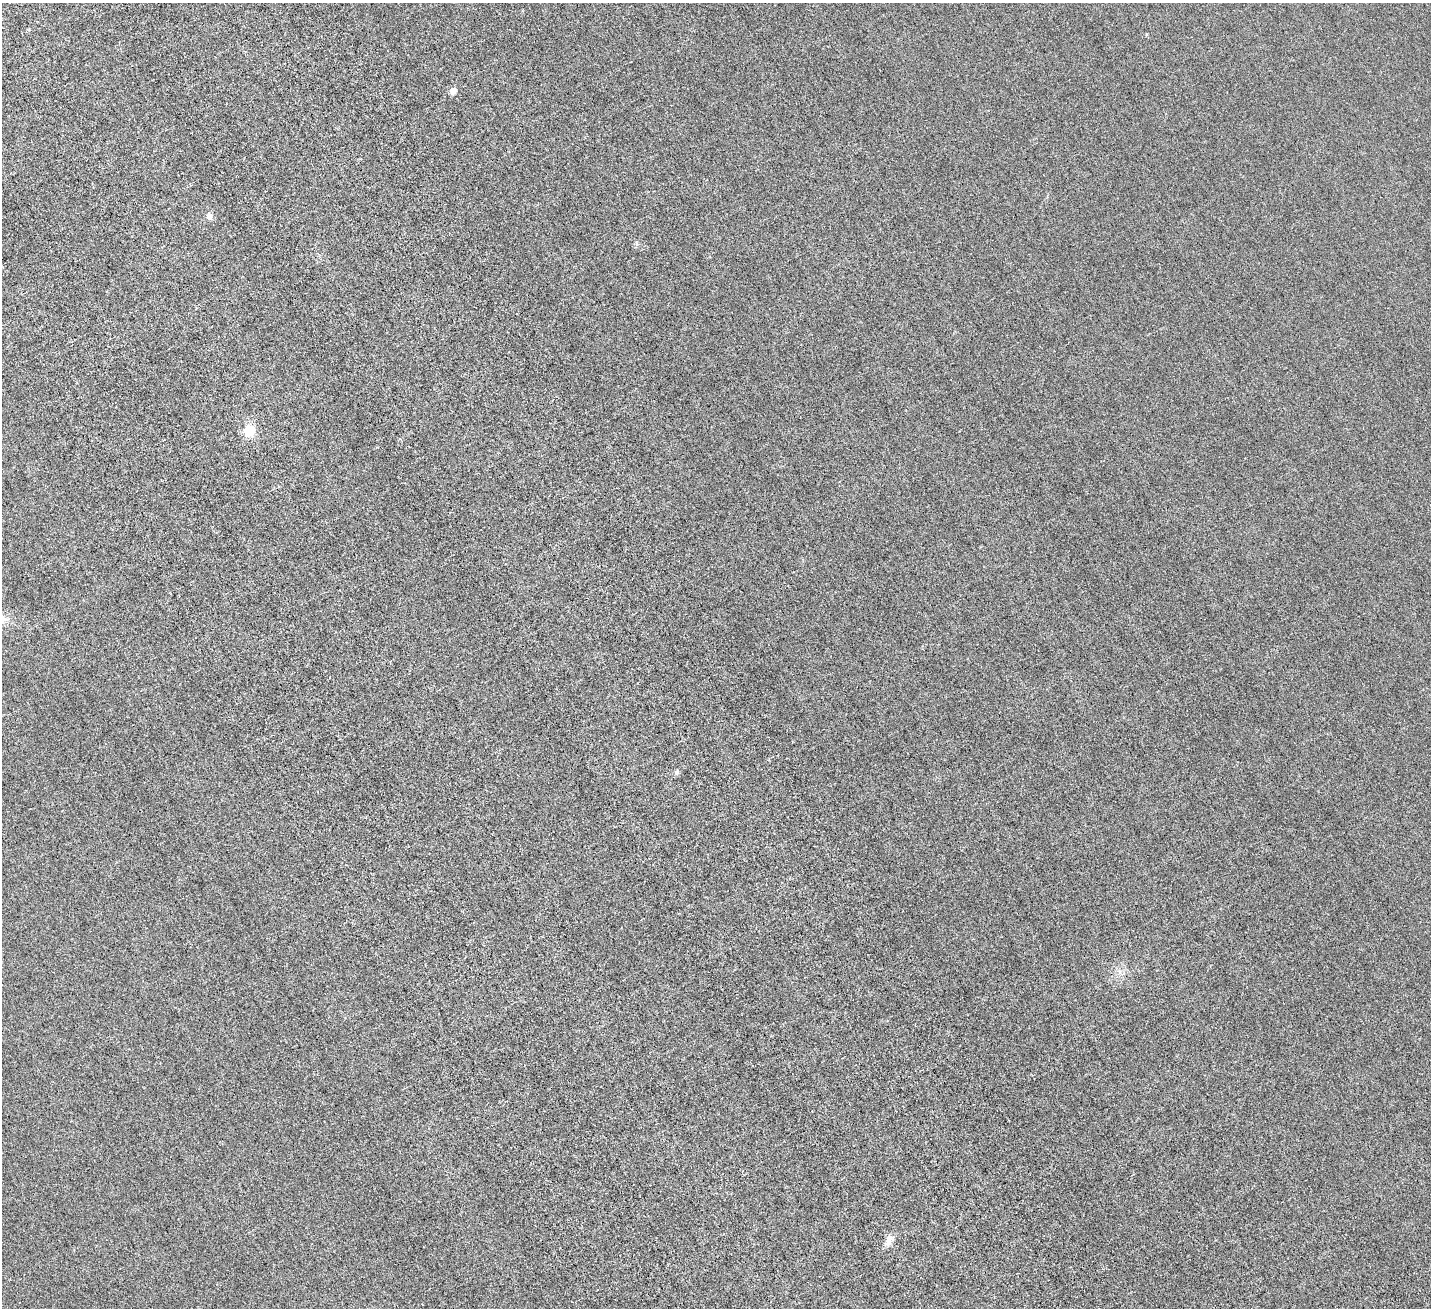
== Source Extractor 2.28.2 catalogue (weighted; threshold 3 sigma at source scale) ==
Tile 11 of 4 x 4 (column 3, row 3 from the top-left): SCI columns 3164-4592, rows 1786-3091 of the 6329 x 6320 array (HDU 1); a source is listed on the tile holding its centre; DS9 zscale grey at full resolution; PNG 1433 x 1310 px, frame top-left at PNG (2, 3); no overlay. Nothing masked; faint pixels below the display range render black.
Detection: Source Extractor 2.28.2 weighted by HDU 2 'WHT'; one run over the whole footprint, this tile lists its part. Background 0.00255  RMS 0.002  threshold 0.00836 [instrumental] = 3 sigma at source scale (4.09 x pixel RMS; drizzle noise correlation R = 1.36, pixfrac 0.8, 0.05/0.05 arcsec/px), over >= 5 px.
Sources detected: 6; all 6 listed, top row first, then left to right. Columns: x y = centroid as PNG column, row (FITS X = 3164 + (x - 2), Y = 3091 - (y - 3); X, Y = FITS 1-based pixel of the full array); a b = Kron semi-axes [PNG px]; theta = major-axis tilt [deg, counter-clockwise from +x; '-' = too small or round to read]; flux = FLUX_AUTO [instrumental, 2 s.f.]
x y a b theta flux
453 91 6 6 - 1.2
209 216 10 7 -86 0.59
249 430 10 9 - 4
2 620 16 9 13 1.4
677 772 7 5 70 0.31
889 1240 16 6 74 1.1
Isophote crosses this tile's border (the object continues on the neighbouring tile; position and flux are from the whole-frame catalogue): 1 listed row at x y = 2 620